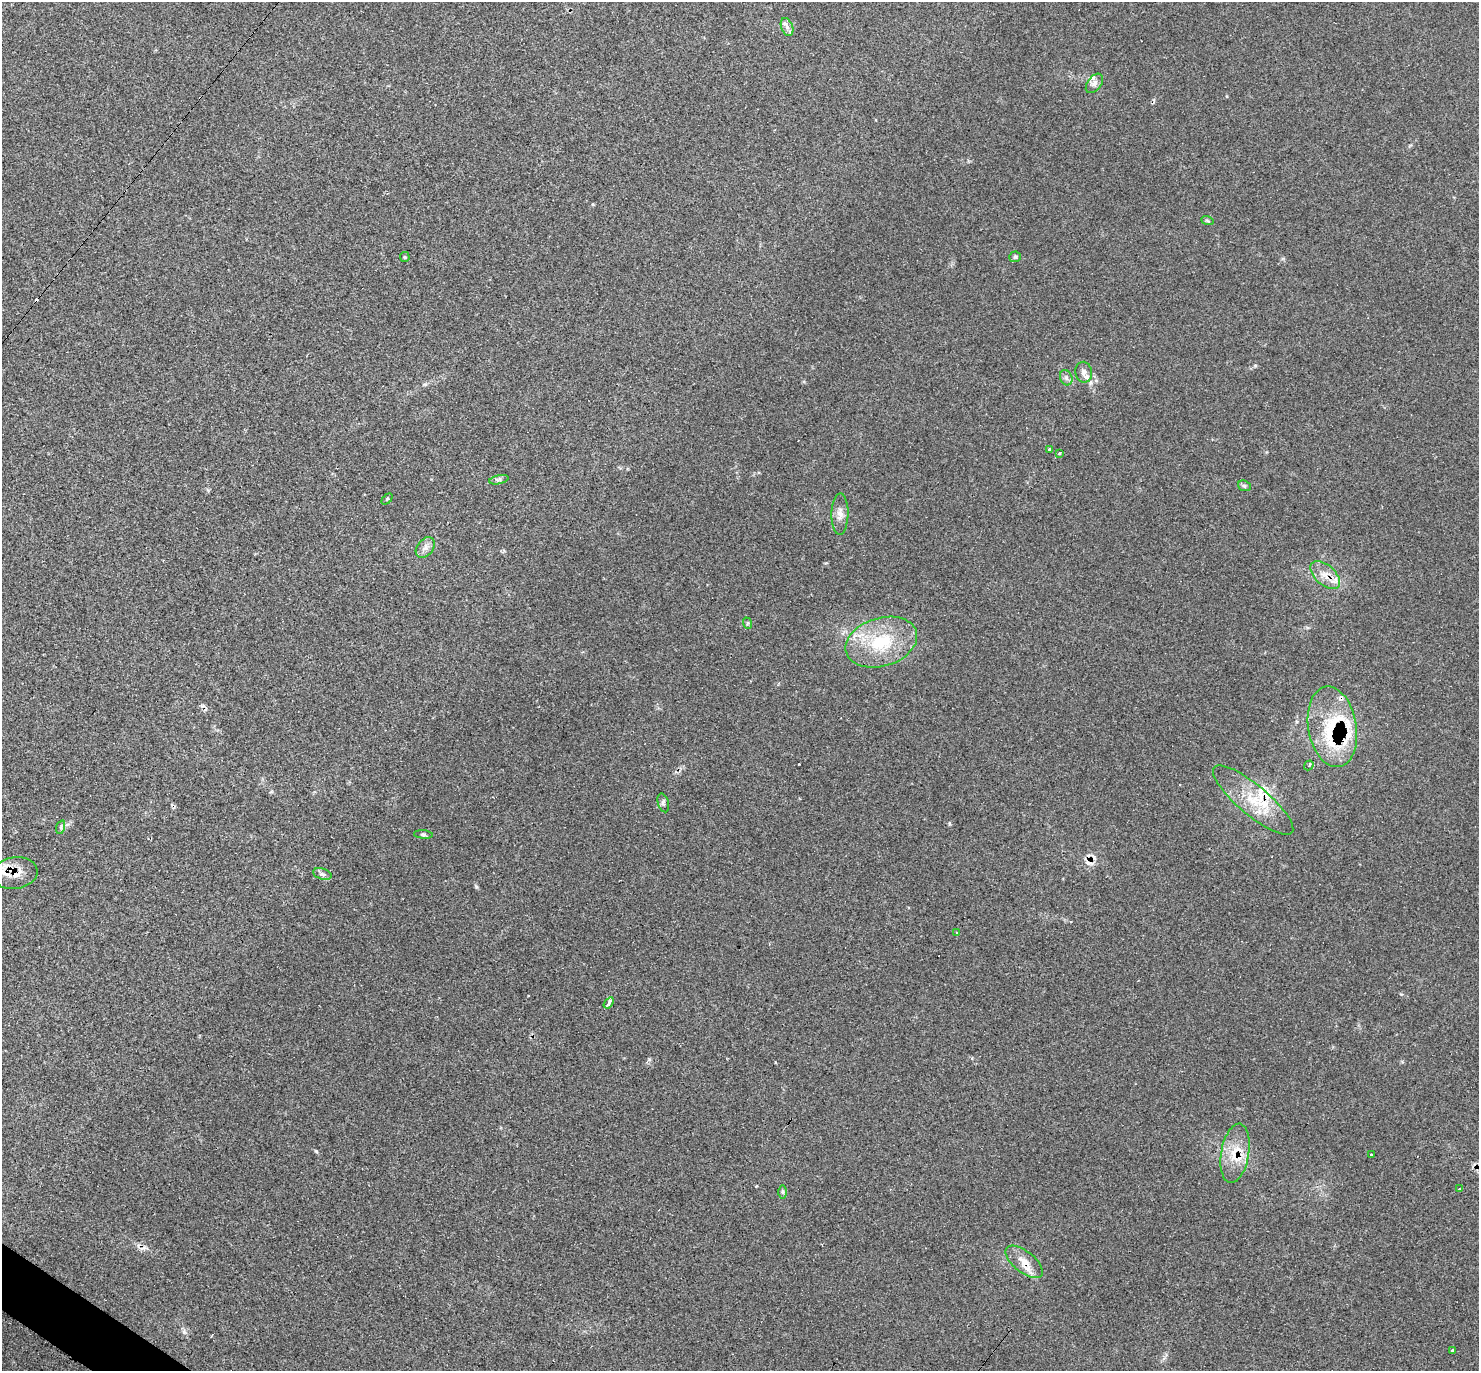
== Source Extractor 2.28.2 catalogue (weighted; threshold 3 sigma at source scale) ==
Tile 7 of 4 x 4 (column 3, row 2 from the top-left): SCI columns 2973-4449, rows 2892-4260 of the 5925 x 5928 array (HDU 1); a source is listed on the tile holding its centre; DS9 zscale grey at full resolution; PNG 1481 x 1373 px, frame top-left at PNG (2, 2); each listed source drawn as its Kron ellipse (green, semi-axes under 4 px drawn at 4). Shown black and unused: <1% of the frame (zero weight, under 3 of 4 exposures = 1% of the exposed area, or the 3 px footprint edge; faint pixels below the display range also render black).
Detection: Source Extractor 2.28.2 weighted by HDU 2 'WHT'; one run over the whole footprint, this tile lists its part. Background 0.0446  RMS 0.0061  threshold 0.0273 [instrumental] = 3 sigma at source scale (4.5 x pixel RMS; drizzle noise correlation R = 1.50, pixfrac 1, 0.05/0.05 arcsec/px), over >= 5 px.
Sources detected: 51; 11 cosmic-ray / hot-pixel residue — neither listed nor drawn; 7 inside a brighter listed object's ellipse — not listed separately; the other 33 listed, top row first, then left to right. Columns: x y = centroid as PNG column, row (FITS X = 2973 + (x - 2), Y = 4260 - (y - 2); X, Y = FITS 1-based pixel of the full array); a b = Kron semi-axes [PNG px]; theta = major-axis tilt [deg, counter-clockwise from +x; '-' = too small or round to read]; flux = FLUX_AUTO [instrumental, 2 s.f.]
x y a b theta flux
787 27 9 5 -68 2.4
1094 83 11 7 53 2.5
1207 220 6 4 -20 0.78
405 257 5 5 - 0.68
1015 257 6 5 - 0.98
1084 372 10 8 -79 3.6
1066 378 8 6 -69 1.7
1050 450 3 3 - 5.2
1059 453 3 3 - 1.4
499 480 10 4 13 1.3
1244 486 6 5 - 1.2
387 499 6 4 45 0.68
840 514 20 8 88 4.6
425 548 11 8 51 3.2
1325 575 18 10 -42 7.1
747 623 6 3 -72 0.65
881 642 37 24 17 33
1332 727 41 24 -80 35
1309 765 5 3 - 0.9
1253 800 51 15 -40 23
663 803 9 5 -72 1.4
61 827 7 4 72 1.1
423 834 9 4 -5 0.92
15 873 23 16 7 11
322 874 9 5 -17 1.9
957 933 3 3 - 1.3
609 1003 6 3 56 8.1
1235 1153 30 14 80 14
1371 1155 3 3 - 1.4
1459 1189 3 2 - 0.98
783 1192 7 4 -90 1
1024 1262 22 10 -39 7.3
1453 1351 3 3 - 5.3
Overlapping masked pixels (flux is a lower limit): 6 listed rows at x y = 1325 575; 1332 727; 1253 800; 15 873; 1235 1153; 1024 1262
Unlisted compact peaks at least as high as the median listed source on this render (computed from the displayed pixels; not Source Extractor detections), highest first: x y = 316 1151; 649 1059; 476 887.